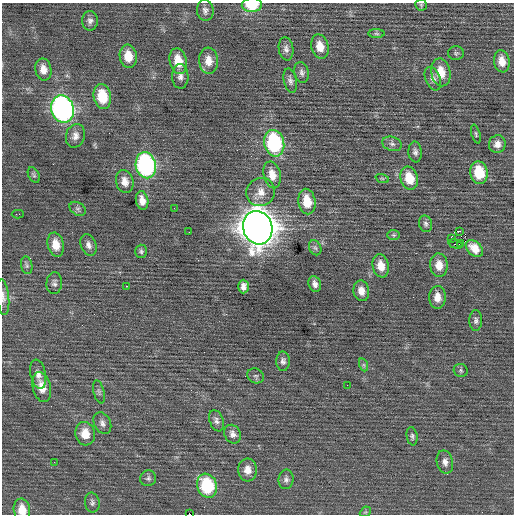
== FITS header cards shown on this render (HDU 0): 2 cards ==
NAXIS1  =                  512 / Axis length
NAXIS2  =                  512 / Axis length

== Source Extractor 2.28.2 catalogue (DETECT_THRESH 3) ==
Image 512 x 512 px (HDU 0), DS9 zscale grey, 1 PNG px = 1 image px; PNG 516 x 516 px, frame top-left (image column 1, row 512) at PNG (2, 3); each listed source drawn as its Kron ellipse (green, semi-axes under 4 px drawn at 4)
Background 0.0381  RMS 0.75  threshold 2.25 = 3 sigma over >= 5 px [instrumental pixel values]
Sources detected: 86; all 86 listed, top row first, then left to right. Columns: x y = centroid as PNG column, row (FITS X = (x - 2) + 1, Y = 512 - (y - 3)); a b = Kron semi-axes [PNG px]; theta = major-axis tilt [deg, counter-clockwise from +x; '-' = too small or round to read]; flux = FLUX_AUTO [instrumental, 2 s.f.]
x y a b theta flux
252 5 10 7 3 1500
421 5 6 5 - 76
205 10 10 8 -84 220
90 21 10 8 89 200
376 34 8 4 -1 82
320 46 12 8 -75 620
286 49 12 7 -83 220
456 53 8 7 - 100
128 56 11 8 -82 810
178 61 13 8 -77 910
208 61 13 9 -85 530
502 61 11 8 -80 510
43 69 11 8 -80 430
302 72 10 7 -78 180
441 72 14 9 -79 810
180 76 12 8 -89 260
433 79 12 7 -68 250
290 81 12 6 -78 190
102 97 12 8 -78 1500
62 109 14 11 -74 16000
476 134 10 4 -74 84
75 136 12 9 75 310
274 143 13 10 -77 5200
392 144 10 7 -18 170
497 144 9 8 - 330
415 152 10 6 -85 180
146 165 13 10 -77 9300
479 173 11 8 -79 1600
34 175 8 5 -61 92
272 175 14 8 -77 580
382 178 7 4 -19 77
409 178 12 8 -74 1100
125 182 12 8 -76 410
261 192 14 13 - 590
142 200 9 6 -79 400
307 202 13 8 -80 1000
174 208 2 2 - 27
78 209 9 6 -33 130
18 214 6 2 1 170
425 224 8 6 -74 140
258 228 17 14 -74 90000
460 231 3 2 - 8100
189 232 2 2 - 70
393 235 6 5 - 83
451 239 4 2 - 500
461 243 3 2 - 56
456 244 7 2 -16 79
56 245 12 8 -78 660
88 245 11 7 -69 230
315 248 8 6 -66 110
474 248 10 7 -44 560
141 251 6 6 - 100
27 265 9 5 -80 110
439 265 12 9 -86 550
381 266 11 8 -80 580
54 283 11 7 87 180
315 284 8 6 -72 220
126 286 3 2 - 160
243 287 7 5 90 250
361 291 10 7 -81 410
3 297 18 6 -85 270
437 297 11 8 88 470
476 320 10 6 90 160
283 361 9 7 -90 170
364 365 7 4 -71 88
461 370 7 6 - 110
38 374 15 7 -78 340
256 376 8 7 - 120
347 385 2 2 - 28
42 387 15 9 -77 660
99 392 12 5 -76 130
216 421 11 6 -70 200
102 423 11 8 -63 250
85 434 12 10 -77 700
233 434 10 7 -60 250
412 436 9 5 -81 120
54 462 2 2 - 24
445 462 12 8 -77 280
247 470 11 9 -87 470
148 478 8 7 - 150
286 479 10 7 84 190
207 486 12 10 -69 3300
92 503 10 7 -80 160
22 510 11 8 -80 650
365 512 6 4 42 73
189 514 2 2 - 290
At the frame edge (FLAGS 8, measured only in part): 4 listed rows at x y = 252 5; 3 297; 22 510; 189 514